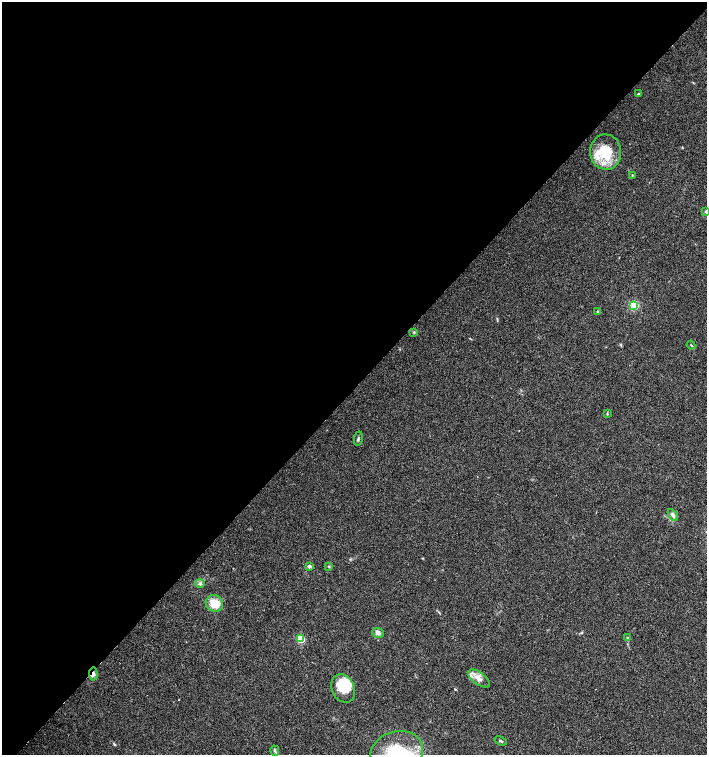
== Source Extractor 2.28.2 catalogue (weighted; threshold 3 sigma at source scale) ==
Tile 5 of 4 x 4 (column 1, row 2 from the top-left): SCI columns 159-1567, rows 3014-4518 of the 6020 x 6026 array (HDU 1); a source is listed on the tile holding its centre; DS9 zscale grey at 2 x 2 block average (1 PNG px = mean of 2 x 2 image px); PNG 709 x 757 px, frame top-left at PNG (2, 2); each listed source drawn as its Kron ellipse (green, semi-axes under 4 px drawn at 4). Shown black and unused: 51% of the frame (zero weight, under 3 of 4 exposures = <1% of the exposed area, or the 3 px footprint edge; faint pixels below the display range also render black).
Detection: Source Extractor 2.28.2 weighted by HDU 2 'WHT'; one run over the whole footprint, this tile lists its part. Background 0.0333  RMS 0.0033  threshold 0.0149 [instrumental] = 3 sigma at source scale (4.5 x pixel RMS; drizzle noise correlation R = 1.50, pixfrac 1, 0.0396/0.0396 arcsec/px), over >= 5 px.
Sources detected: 27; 1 inside a brighter object's white glare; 1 cosmic-ray / hot-pixel residue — neither listed nor drawn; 1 inside a brighter listed object's ellipse — not listed separately; the other 24 listed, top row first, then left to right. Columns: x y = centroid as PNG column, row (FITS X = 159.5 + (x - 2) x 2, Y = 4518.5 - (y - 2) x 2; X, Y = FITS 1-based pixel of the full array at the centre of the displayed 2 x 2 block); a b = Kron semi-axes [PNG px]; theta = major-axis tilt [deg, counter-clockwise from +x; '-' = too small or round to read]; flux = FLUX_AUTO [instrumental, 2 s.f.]
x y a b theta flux
638 94 4 2 - 0.55
606 152 18 15 -86 28
632 175 4 2 - 0.41
706 211 3 3 - 1.1
634 305 4 3 - 36
598 312 3 3 - 0.7
414 332 3 2 - 0.69
691 345 4 2 - 0.65
607 414 4 2 - 0.6
358 439 7 3 80 1.1
673 515 7 4 -60 2.5
309 566 3 3 - 2.9
329 566 3 3 - 0.67
200 583 4 3 - 1.3
214 603 9 8 - 14
378 633 6 5 - 3
628 638 4 4 - 1
301 639 4 3 - 26
93 674 6 3 -86 4.1
479 678 13 6 -36 5.4
343 688 14 11 -64 22
501 741 6 2 -23 0.75
275 751 5 3 - 1.2
397 752 27 21 15 47
Overlapping masked pixels (flux is a lower limit): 1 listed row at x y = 93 674
Isophote crosses this tile's border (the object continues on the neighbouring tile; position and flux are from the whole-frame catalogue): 2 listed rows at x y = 706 211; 397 752